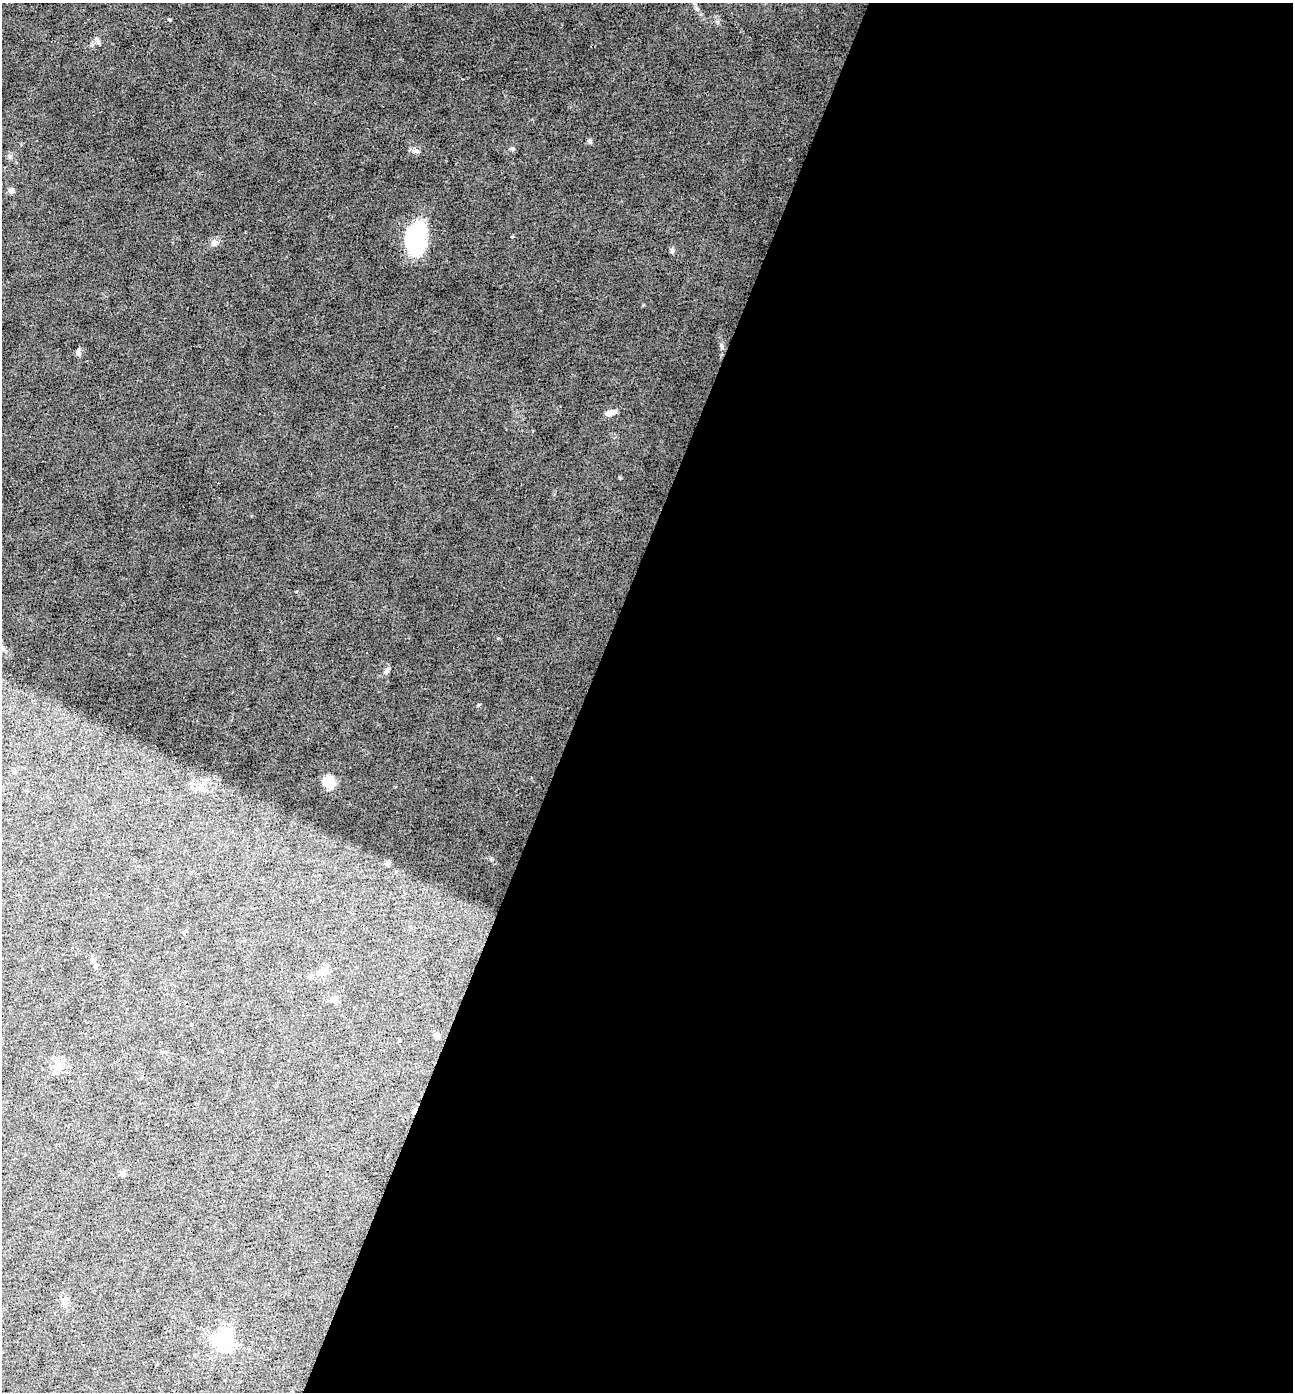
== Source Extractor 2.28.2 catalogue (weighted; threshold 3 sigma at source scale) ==
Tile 12 of 4 x 4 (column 4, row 3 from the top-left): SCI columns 4145-5435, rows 1392-2781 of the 5574 x 5562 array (HDU 1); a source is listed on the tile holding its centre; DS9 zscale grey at full resolution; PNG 1295 x 1394 px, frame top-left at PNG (2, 3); no overlay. Shown black and unused: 55% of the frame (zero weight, under 3 of 4 exposures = <1% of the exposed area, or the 3 px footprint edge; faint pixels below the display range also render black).
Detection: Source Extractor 2.28.2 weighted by HDU 2 'WHT'; one run over the whole footprint, this tile lists its part. Background 0.0533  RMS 0.0068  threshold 0.0304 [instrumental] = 3 sigma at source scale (4.5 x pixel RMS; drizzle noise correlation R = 1.50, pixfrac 1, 0.05/0.05 arcsec/px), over >= 5 px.
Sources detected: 22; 1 cosmic-ray / hot-pixel residue — not listed; the other 21 listed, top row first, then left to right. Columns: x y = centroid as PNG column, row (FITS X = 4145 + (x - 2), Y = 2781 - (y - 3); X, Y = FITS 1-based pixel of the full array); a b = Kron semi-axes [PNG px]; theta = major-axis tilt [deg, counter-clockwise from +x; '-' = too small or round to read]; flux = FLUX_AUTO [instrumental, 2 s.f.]
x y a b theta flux
98 42 8 4 -54 1.4
590 141 7 5 -47 1.4
512 149 6 5 - 1.2
416 151 10 5 -25 2
11 190 7 7 - 1.9
415 238 32 18 76 61
214 243 9 7 45 2.8
672 250 7 5 89 1.4
78 352 12 3 75 1.4
610 413 12 6 21 5.1
386 671 7 6 - 2.1
328 782 11 10 - 13
202 789 9 7 38 3.3
388 863 8 5 66 1.5
324 972 9 7 -1 6
335 1000 10 8 -30 2.3
437 1035 4 4 - 6.7
59 1067 9 9 - 3.8
122 1174 7 6 - 1.8
64 1301 8 8 - 2.9
224 1339 7 7 - 270
Unlisted compact peaks at least as high as the median listed source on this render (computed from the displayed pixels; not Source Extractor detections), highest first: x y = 478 705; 717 22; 491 859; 498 638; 10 157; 721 344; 621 478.